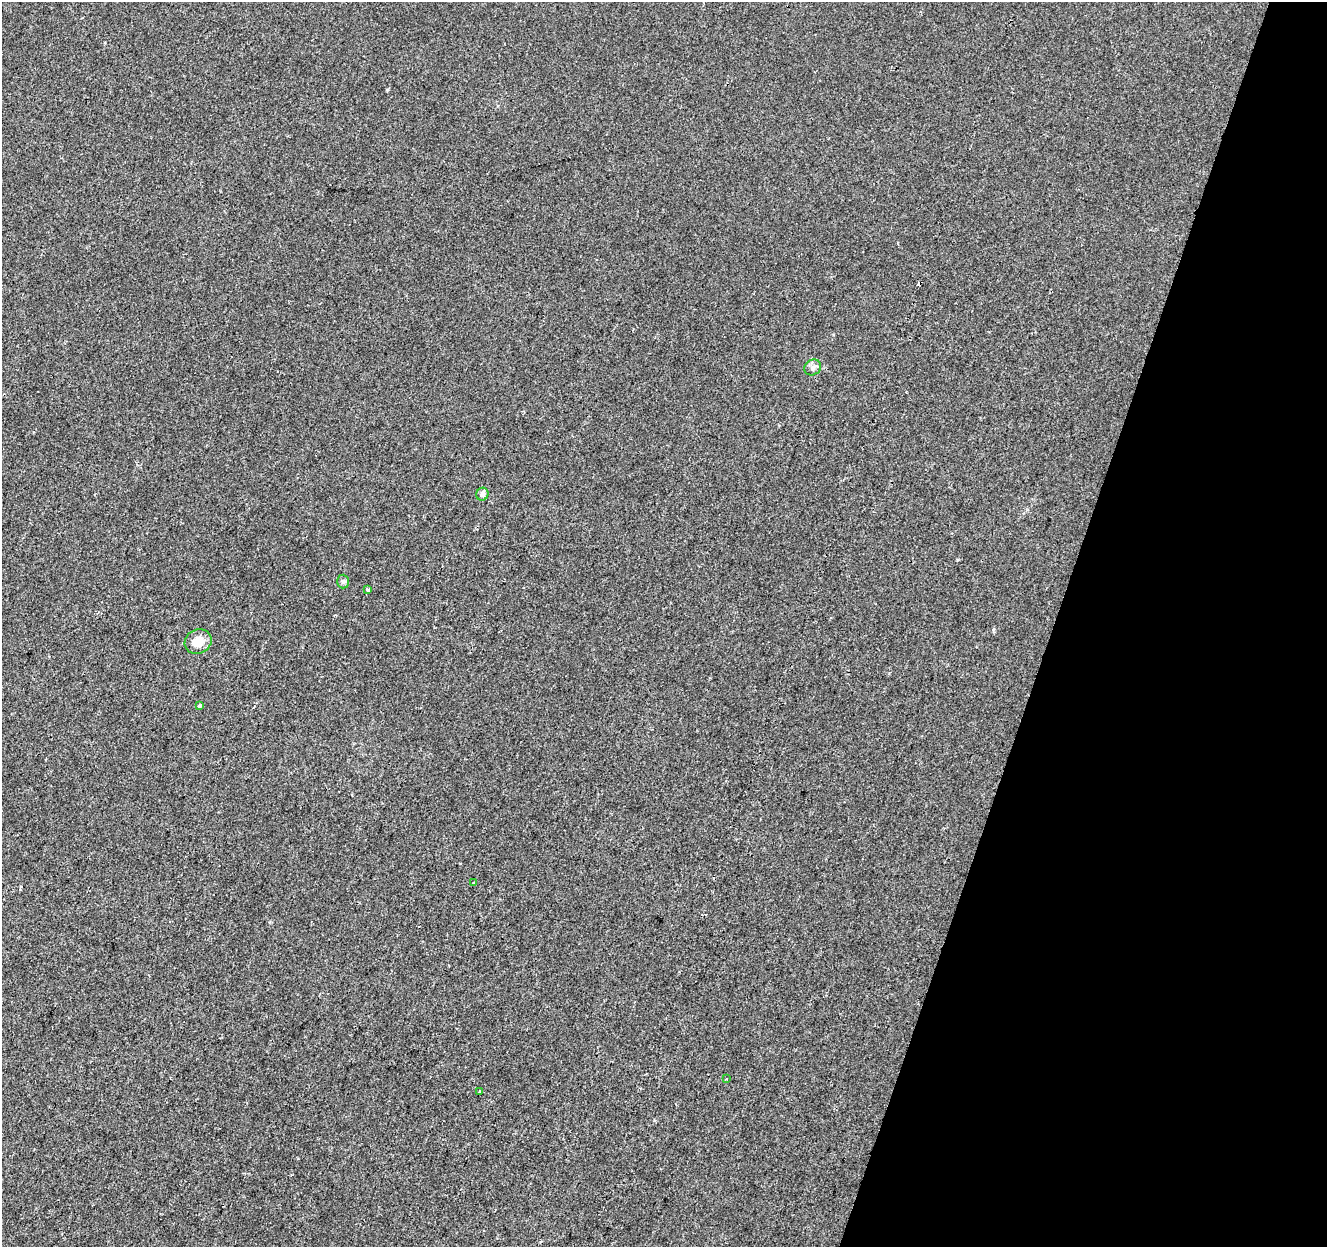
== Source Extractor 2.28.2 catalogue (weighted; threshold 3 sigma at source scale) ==
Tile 8 of 4 x 4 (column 4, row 2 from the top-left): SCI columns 3984-5308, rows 2768-4012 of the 5308 x 5473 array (HDU 1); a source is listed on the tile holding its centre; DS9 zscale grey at full resolution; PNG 1329 x 1249 px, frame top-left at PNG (2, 2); each listed source drawn as its Kron ellipse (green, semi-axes under 4 px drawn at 4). Shown black and unused: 21% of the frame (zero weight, under 2 of 3 exposures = <1% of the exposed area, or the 3 px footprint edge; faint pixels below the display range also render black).
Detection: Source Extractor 2.28.2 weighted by HDU 2 'WHT'; one run over the whole footprint, this tile lists its part. Background -8.94e-05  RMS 0.0042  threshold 0.019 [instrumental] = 3 sigma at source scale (4.5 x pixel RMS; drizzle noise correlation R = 1.50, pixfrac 1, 0.0396/0.0396 arcsec/px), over >= 5 px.
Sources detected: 11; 2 cosmic-ray / hot-pixel residue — neither listed nor drawn; the other 9 listed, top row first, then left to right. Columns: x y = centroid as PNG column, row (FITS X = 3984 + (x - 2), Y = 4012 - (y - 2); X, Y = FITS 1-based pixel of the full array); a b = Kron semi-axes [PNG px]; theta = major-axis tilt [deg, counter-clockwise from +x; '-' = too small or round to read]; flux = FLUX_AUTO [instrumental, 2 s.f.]
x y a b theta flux
813 367 9 7 36 1.5
482 494 6 6 - 1.6
343 582 7 6 - 0.96
368 590 4 3 - 2.1
198 642 14 12 29 6.3
200 705 4 3 - 2.5
473 883 3 3 - 0.55
726 1079 3 2 - 0.43
479 1092 3 3 - 0.79